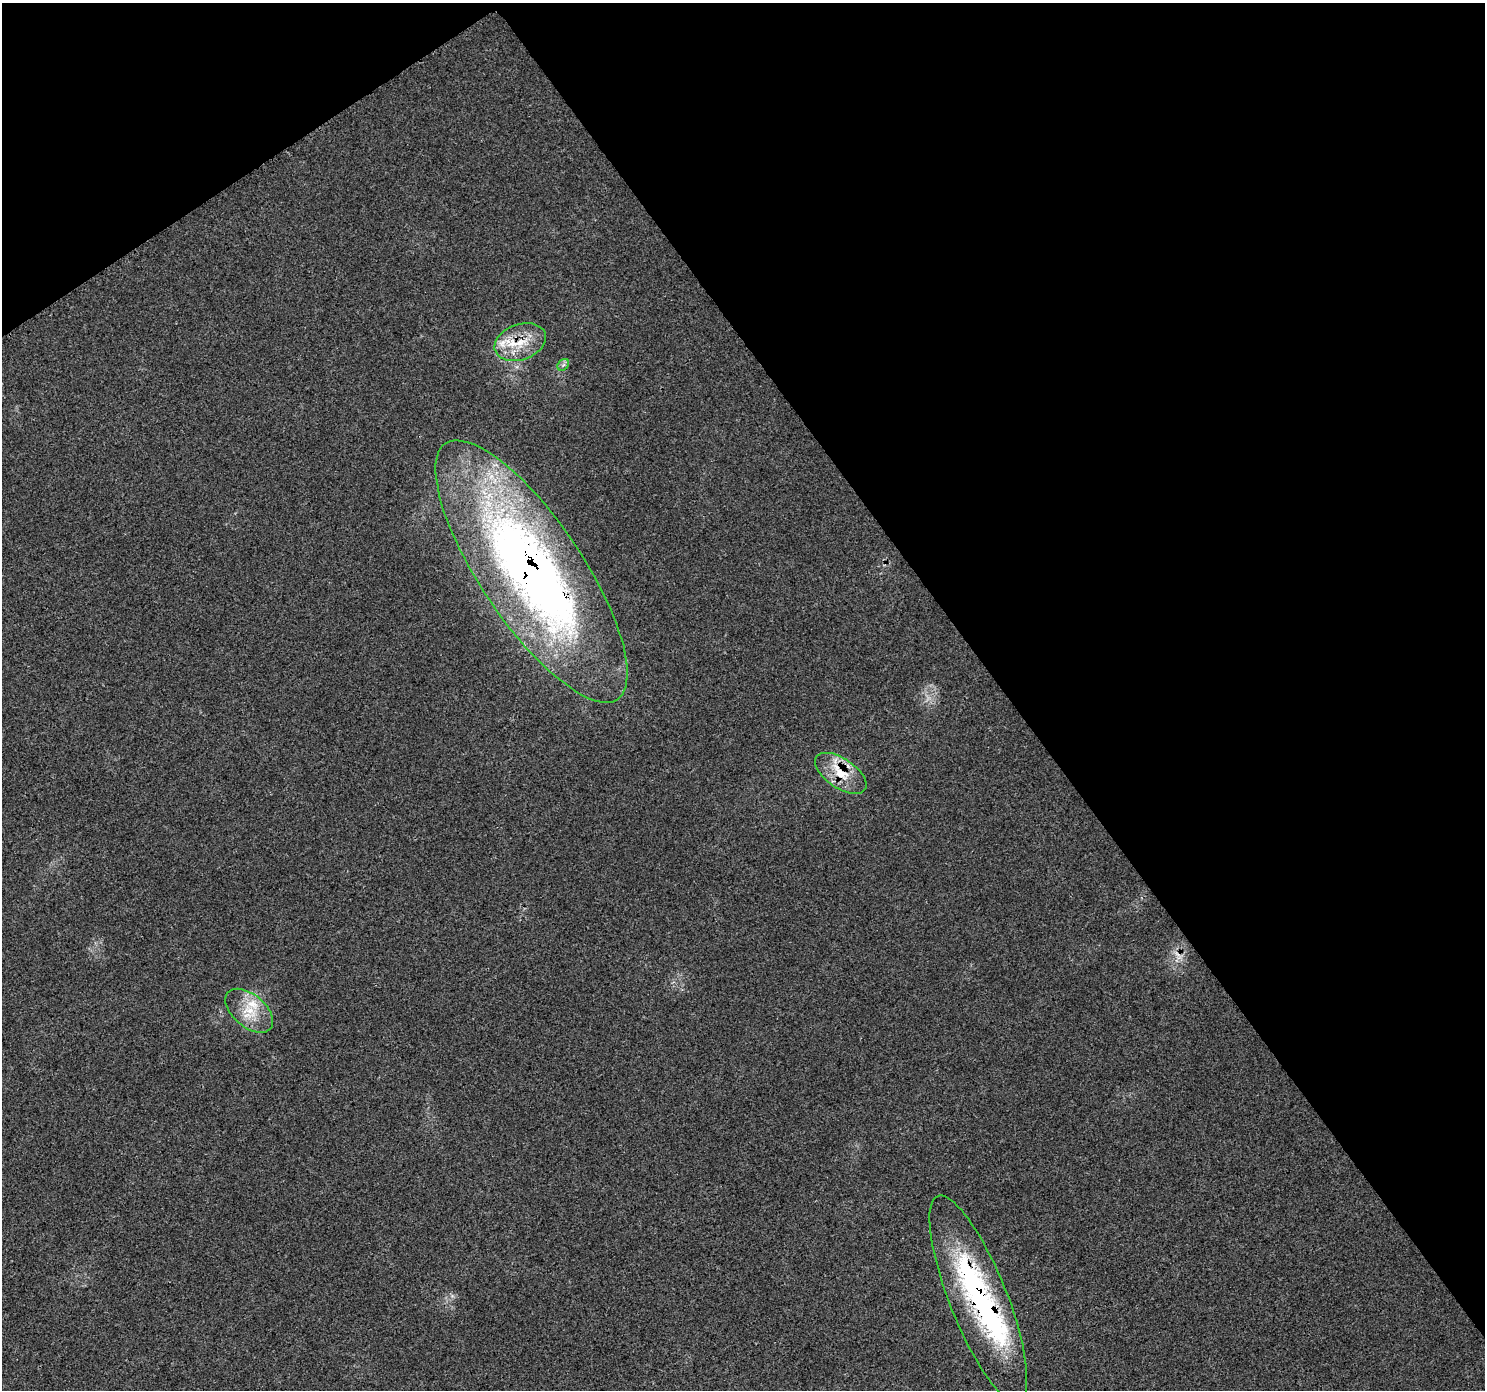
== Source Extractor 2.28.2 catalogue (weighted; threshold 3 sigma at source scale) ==
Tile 3 of 4 x 4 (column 3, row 1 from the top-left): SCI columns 2977-4459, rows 4352-5739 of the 5946 x 5872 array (HDU 1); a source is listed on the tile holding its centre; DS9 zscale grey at full resolution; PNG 1487 x 1392 px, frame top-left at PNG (2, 3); each listed source drawn as its Kron ellipse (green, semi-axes under 4 px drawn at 4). Shown black and unused: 36% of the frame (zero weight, under 3 of 4 exposures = <1% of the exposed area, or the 3 px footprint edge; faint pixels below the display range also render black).
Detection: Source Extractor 2.28.2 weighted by HDU 2 'WHT'; one run over the whole footprint, this tile lists its part. Background 0.0202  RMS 0.0031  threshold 0.0139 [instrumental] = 3 sigma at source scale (4.5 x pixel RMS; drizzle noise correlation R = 1.50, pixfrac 1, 0.0396/0.0396 arcsec/px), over >= 5 px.
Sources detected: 9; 1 cosmic-ray / hot-pixel residue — neither listed nor drawn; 2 inside a brighter listed object's ellipse — not listed separately; the other 6 listed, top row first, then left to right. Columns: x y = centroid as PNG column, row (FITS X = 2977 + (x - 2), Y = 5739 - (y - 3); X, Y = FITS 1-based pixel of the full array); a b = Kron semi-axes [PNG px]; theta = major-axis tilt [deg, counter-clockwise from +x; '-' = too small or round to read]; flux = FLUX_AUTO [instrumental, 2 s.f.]
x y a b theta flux
520 342 26 17 20 9.7
563 365 6 5 - 0.72
531 571 154 51 -56 260
841 773 29 14 -34 9
249 1011 28 16 -40 9.2
978 1299 110 29 -68 74
Overlapping masked pixels (flux is a lower limit): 4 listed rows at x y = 520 342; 531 571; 841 773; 978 1299